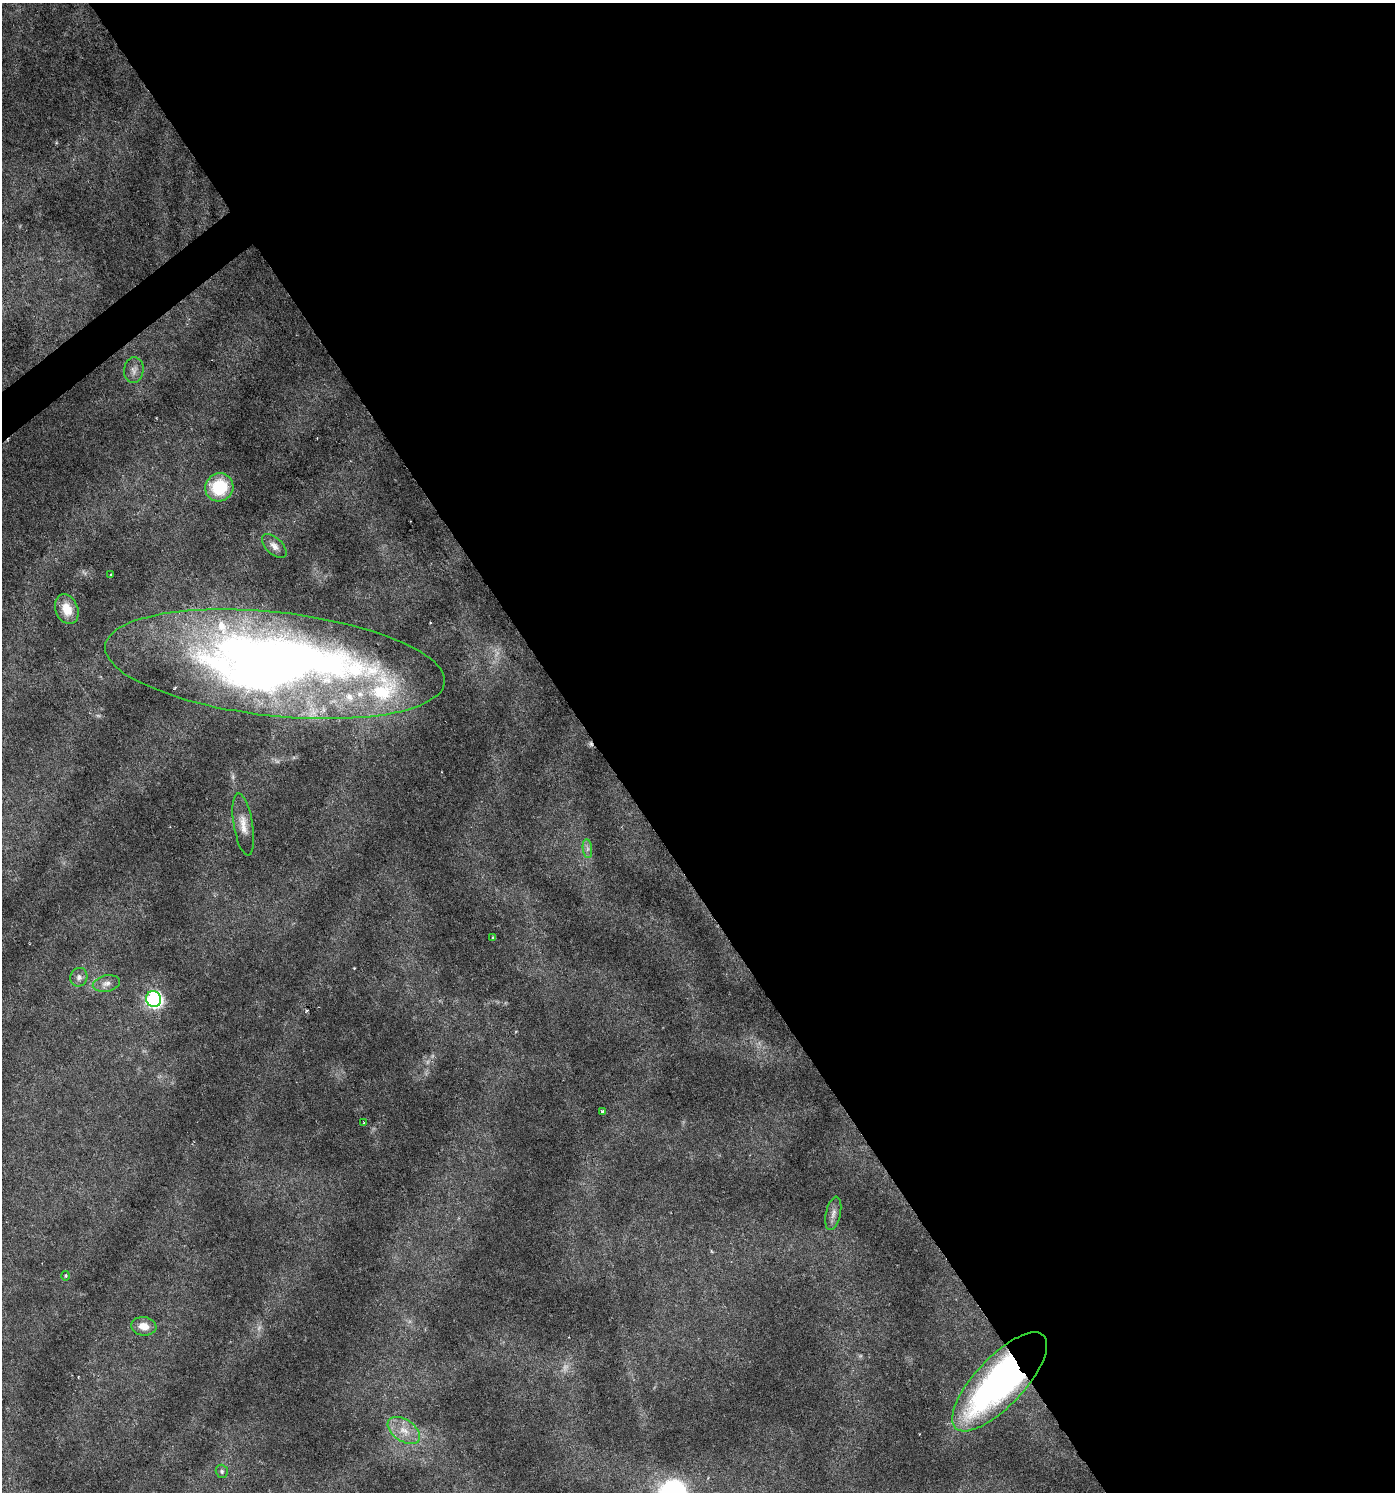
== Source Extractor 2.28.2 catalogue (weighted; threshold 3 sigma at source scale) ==
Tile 8 of 4 x 4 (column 4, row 2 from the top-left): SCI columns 4310-5702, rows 2982-4471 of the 5896 x 5961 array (HDU 1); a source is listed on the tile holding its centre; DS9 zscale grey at full resolution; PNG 1397 x 1494 px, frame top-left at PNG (2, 3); each listed source drawn as its Kron ellipse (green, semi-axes under 4 px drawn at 4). Shown black and unused: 58% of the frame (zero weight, under 3 of 6 exposures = <1% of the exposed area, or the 3 px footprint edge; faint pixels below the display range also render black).
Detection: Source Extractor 2.28.2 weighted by HDU 2 'WHT'; one run over the whole footprint, this tile lists its part. Background 0.0224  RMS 0.0023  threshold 0.00929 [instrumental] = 3 sigma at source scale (4.09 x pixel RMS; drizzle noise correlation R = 1.36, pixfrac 0.8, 0.0396/0.0396 arcsec/px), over >= 5 px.
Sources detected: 28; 3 too faint to see at this stretch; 2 inside a brighter object's white glare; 1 cosmic-ray / hot-pixel residue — neither listed nor drawn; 2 inside a brighter listed object's ellipse — not listed separately; the other 20 listed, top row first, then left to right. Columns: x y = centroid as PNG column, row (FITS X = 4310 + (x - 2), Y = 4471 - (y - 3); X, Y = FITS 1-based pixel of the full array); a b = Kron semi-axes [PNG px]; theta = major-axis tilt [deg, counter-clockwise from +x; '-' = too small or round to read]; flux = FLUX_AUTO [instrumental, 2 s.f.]
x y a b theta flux
134 370 13 9 86 1.3
219 487 14 13 - 9.8
274 546 15 8 -44 1.4
111 575 3 3 - 0.29
67 609 15 11 -69 3.9
275 664 171 52 -6 210
243 825 31 9 -80 2.8
587 849 9 4 -82 0.68
493 938 4 3 - 0.55
79 977 9 8 - 1
106 983 14 8 12 1.3
154 999 8 7 - 50
602 1111 3 3 - 0.29
364 1123 3 3 - 0.19
833 1213 17 7 78 1.2
65 1276 5 3 - 0.23
144 1326 12 9 -9 2.4
1000 1382 64 24 47 79
404 1430 18 10 -34 3.2
222 1471 7 6 - 0.41
Overlapping masked pixels (flux is a lower limit): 1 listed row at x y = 1000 1382